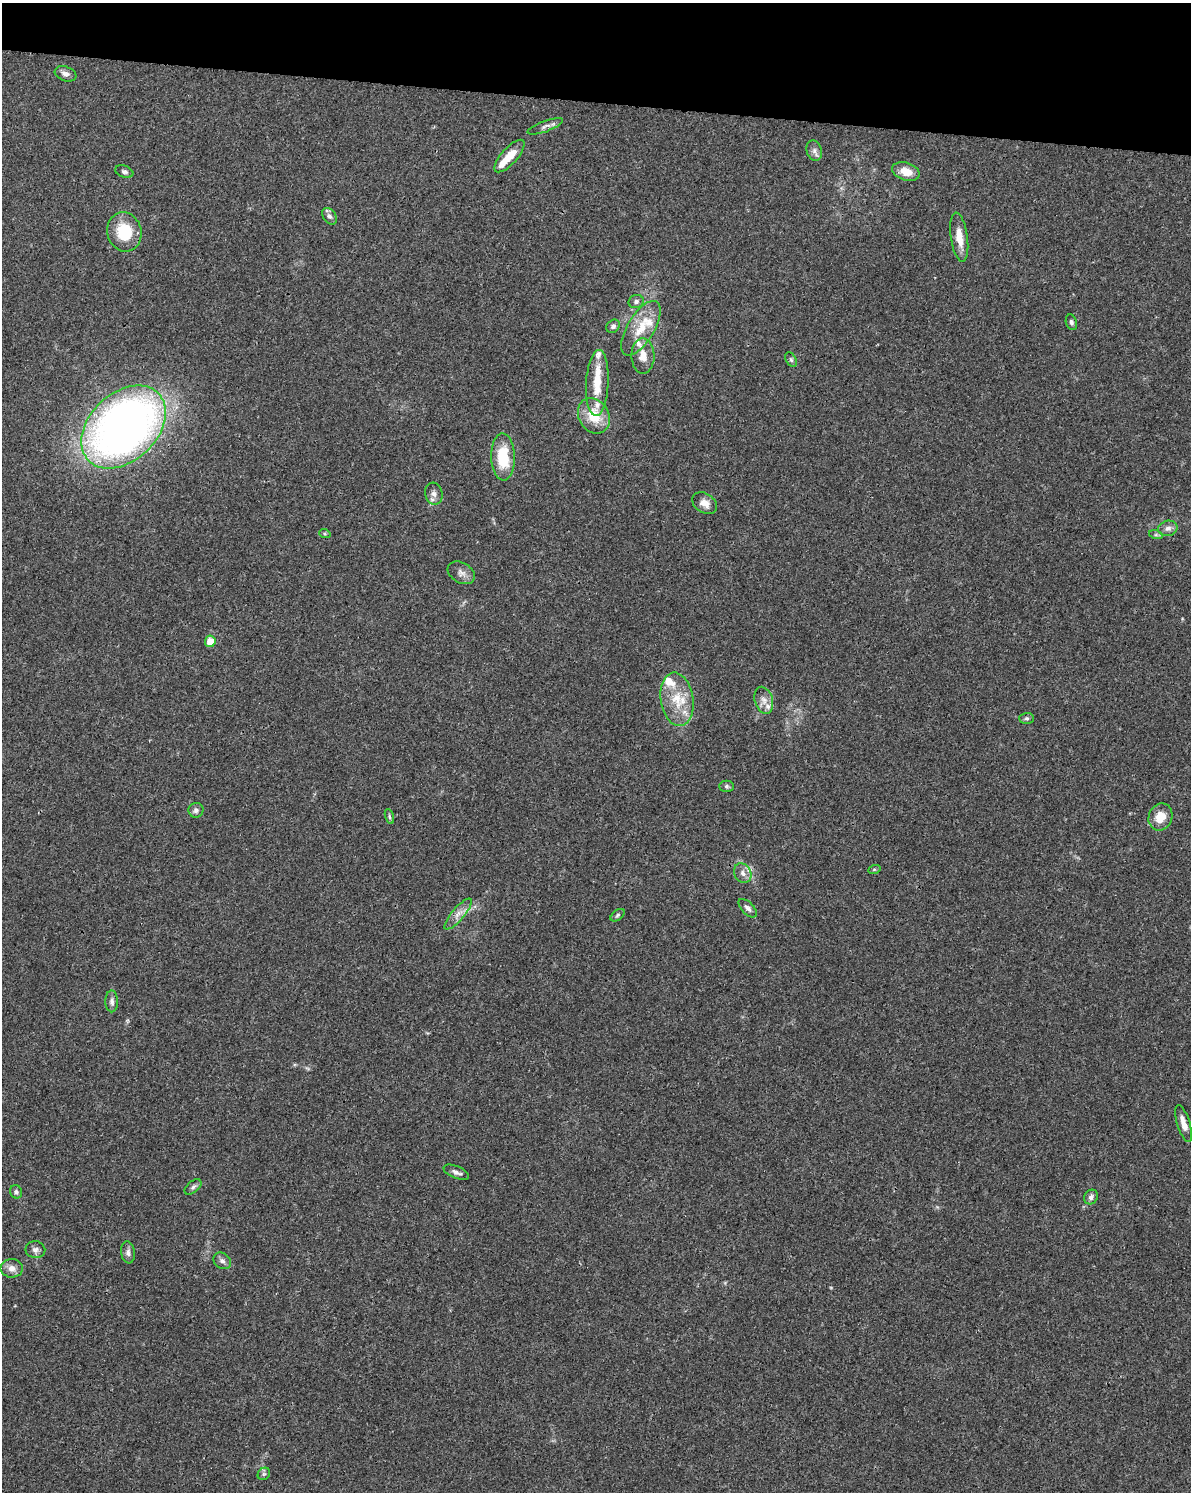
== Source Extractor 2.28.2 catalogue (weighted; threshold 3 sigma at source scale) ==
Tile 2 of 4 x 3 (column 2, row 1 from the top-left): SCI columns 1195-2383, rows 3213-4702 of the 4784 x 4997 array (HDU 1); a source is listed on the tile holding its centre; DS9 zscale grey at full resolution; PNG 1193 x 1494 px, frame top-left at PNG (2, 3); each listed source drawn as its Kron ellipse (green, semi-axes under 4 px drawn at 4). Shown black and unused: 7% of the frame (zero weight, under 3 of 4 exposures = <1% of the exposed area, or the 3 px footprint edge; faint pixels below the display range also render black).
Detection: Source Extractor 2.28.2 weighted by HDU 2 'WHT'; one run over the whole footprint, this tile lists its part. Background 0.0366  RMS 0.0034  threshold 0.0152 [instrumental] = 3 sigma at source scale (4.5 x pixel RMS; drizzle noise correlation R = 1.50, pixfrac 1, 0.0396/0.0396 arcsec/px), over >= 5 px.
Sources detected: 60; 11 inside a brighter listed object's ellipse — not listed separately; the other 49 listed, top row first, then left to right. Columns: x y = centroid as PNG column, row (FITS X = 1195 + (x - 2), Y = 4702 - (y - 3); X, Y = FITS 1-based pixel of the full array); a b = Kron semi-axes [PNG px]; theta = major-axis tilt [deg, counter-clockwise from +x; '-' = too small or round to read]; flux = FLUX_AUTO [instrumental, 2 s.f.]
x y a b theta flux
66 74 11 7 -20 1.6
545 126 19 5 20 1.5
814 151 10 7 -75 1.4
509 156 20 8 48 5.5
124 172 9 6 -20 0.93
906 172 14 8 -17 4.4
329 216 9 6 -55 1.1
124 232 20 17 -75 13
959 237 24 8 -82 4.9
636 301 7 6 - 1
1071 322 8 5 -72 0.86
613 326 7 6 - 1.1
641 328 31 13 59 9
643 356 18 11 -89 4.4
791 360 8 5 -63 0.66
597 383 33 11 87 8.6
594 416 19 15 -59 9.4
123 427 48 33 43 250
503 457 23 12 -88 13
434 494 11 8 -76 1.7
705 503 13 9 -34 2.8
1168 528 10 7 13 1.7
325 534 6 4 -19 0.43
1156 535 7 4 -18 0.67
461 573 14 10 -30 2.1
210 641 6 5 - 5.1
677 699 27 16 -81 10
764 700 14 9 -73 2.4
1026 718 7 5 1 0.69
726 786 7 5 0 0.67
196 810 7 7 - 1.3
389 817 8 3 -71 0.56
1160 817 14 11 70 5.7
874 870 6 4 20 0.47
743 873 10 8 -60 1.9
748 908 11 6 -46 1.3
458 914 20 6 50 2.6
617 915 8 4 38 0.63
112 1001 11 6 -88 1.4
1184 1123 19 6 -73 3.2
456 1172 13 6 -23 1.5
193 1187 10 5 40 0.97
16 1192 7 6 - 0.89
1091 1197 8 6 53 1.2
35 1250 10 8 -8 1.4
128 1252 11 7 -83 1.4
222 1261 9 7 -38 1.3
12 1268 11 9 -3 2.4
264 1474 7 5 43 0.69